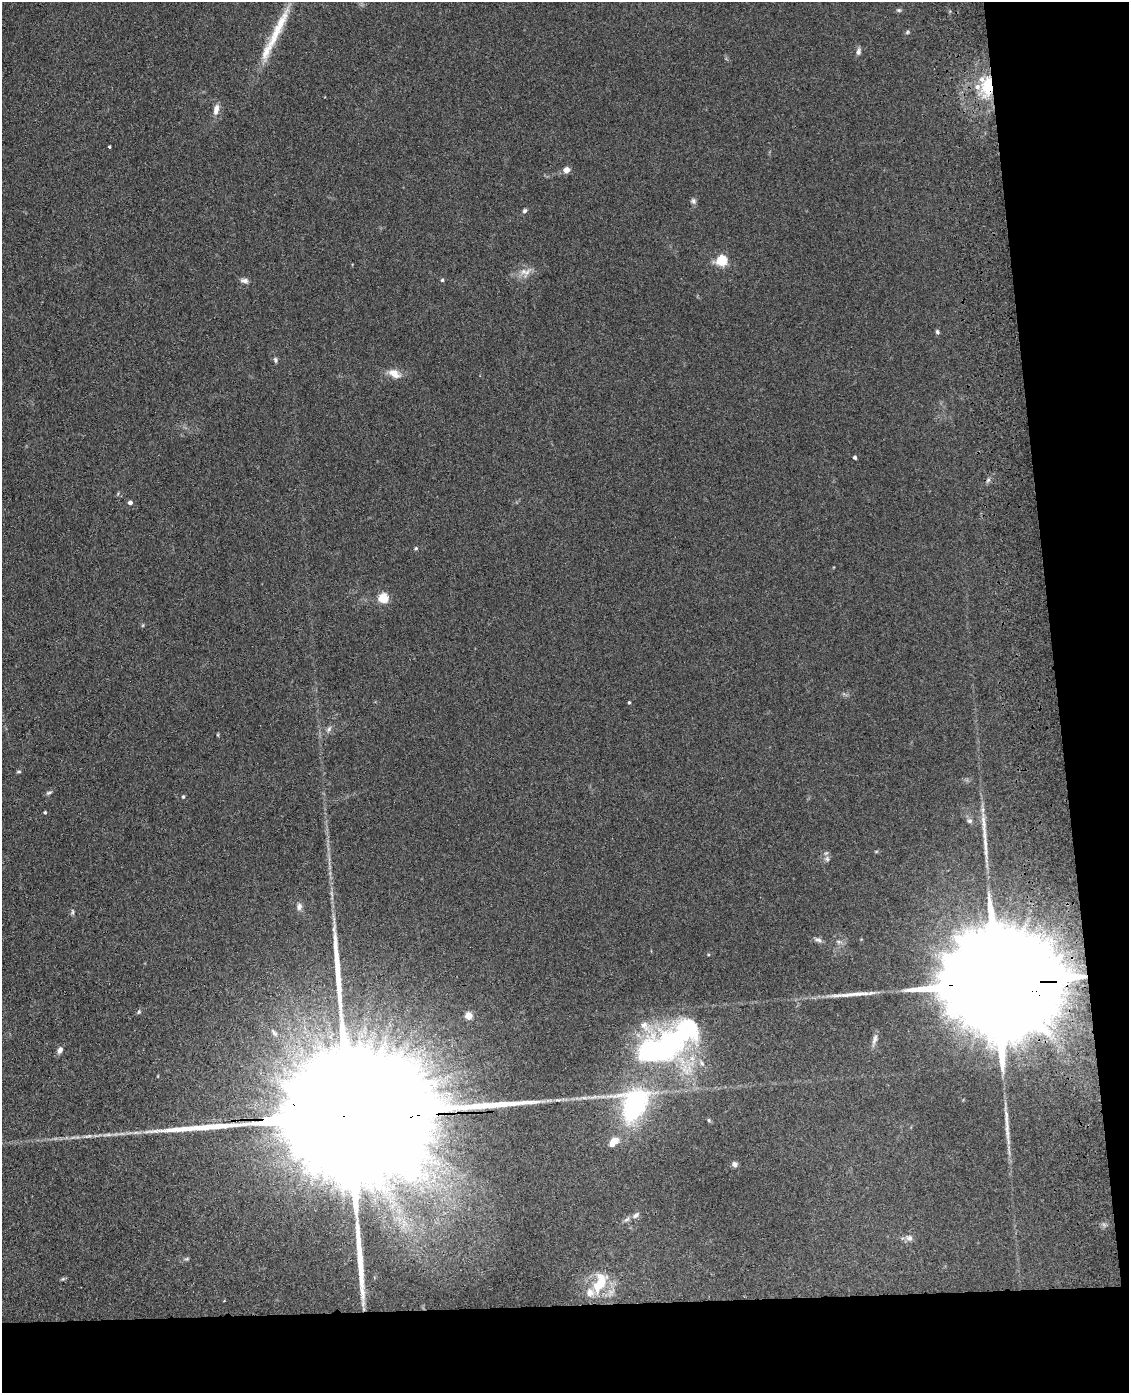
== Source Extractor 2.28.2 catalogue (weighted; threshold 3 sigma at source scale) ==
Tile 12 of 4 x 3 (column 4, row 3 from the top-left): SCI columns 3497-4623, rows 252-1642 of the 4740 x 4572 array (HDU 1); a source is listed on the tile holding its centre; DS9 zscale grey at full resolution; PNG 1131 x 1395 px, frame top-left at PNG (2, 2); no overlay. Shown black and unused: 13% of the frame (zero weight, under 3 of 4 exposures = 6% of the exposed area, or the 3 px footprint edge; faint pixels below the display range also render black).
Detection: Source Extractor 2.28.2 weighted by HDU 2 'WHT'; one run over the whole footprint, this tile lists its part. Background 0.0882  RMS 0.0092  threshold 0.0414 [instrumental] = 3 sigma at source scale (4.5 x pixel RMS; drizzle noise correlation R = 1.50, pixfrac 1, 0.05/0.05 arcsec/px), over >= 5 px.
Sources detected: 60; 4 long thin detections or spike segments (spike, bleed or trail) — not listed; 7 inside a brighter listed object's ellipse — not listed separately; the other 49 listed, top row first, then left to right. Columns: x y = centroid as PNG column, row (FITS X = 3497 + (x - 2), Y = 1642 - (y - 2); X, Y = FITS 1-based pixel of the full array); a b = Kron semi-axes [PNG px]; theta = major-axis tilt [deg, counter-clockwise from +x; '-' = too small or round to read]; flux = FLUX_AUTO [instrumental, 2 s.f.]
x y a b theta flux
899 10 7 5 -19 1.5
277 30 78 10 65 38
907 32 6 5 - 1.3
858 51 10 6 75 3
988 86 29 15 85 38
216 109 14 7 81 6.7
109 147 3 2 - 1
566 170 7 7 - 5.1
693 201 8 7 - 2.3
525 211 7 5 44 1.8
722 261 5 5 - 67
527 272 15 7 43 6.6
442 280 4 4 - 1.2
244 281 11 6 -7 3.2
937 332 6 4 -58 1.6
275 360 7 5 -82 1.8
394 373 16 9 -31 9.2
855 457 4 3 - 2
988 480 7 4 45 1.9
130 503 5 4 - 3.2
416 548 5 4 - 1.1
383 598 5 5 - 55
629 702 4 3 - 1.1
329 729 10 5 65 2.6
218 735 5 3 - 0.82
19 772 6 3 0 1.1
49 793 9 4 18 1.7
183 797 5 4 - 1.3
45 812 4 3 - 1.2
969 821 7 6 - 2.5
827 859 8 6 -88 2.6
299 907 10 7 88 3.7
72 912 9 4 88 1.7
818 940 10 6 -10 2.9
995 983 60 21 2 69000
139 1012 6 4 43 1.5
469 1016 5 5 - 20
274 1033 14 5 -52 3.7
875 1039 15 6 71 4.1
666 1047 48 34 33 170
60 1050 8 5 66 4.1
635 1104 30 22 63 150
351 1116 126 24 2 170000
613 1142 14 9 48 9.6
734 1164 6 5 - 3.3
636 1215 11 6 40 3.4
909 1238 9 8 - 4
187 1259 7 5 7 1.4
599 1284 30 13 55 26
Overlapping masked pixels (flux is a lower limit): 3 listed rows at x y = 988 86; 995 983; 351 1116